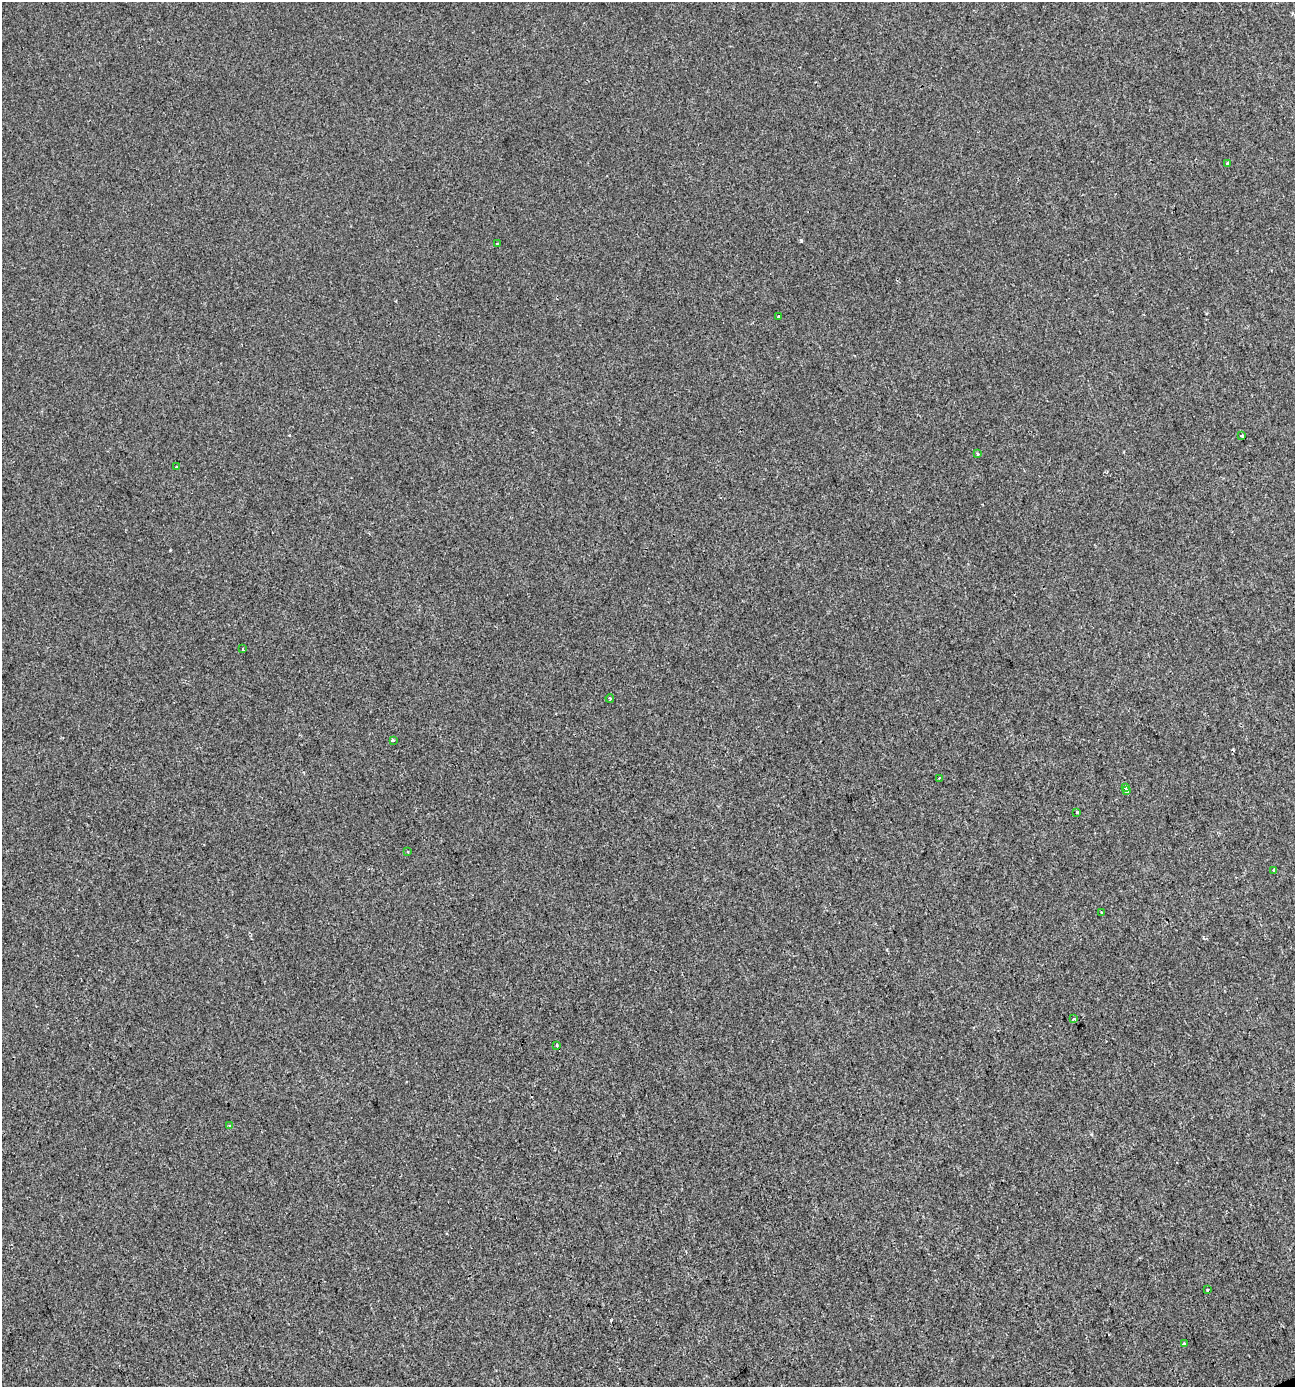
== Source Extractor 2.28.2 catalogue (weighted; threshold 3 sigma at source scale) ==
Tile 6 of 4 x 4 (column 2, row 2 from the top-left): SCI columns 1371-2663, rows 2770-4154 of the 5383 x 5538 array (HDU 1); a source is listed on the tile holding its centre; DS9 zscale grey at full resolution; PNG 1297 x 1389 px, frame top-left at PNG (2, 2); each listed source drawn as its Kron ellipse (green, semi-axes under 4 px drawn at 4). Shown black and unused: <1% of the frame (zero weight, under 2 of 3 exposures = <1% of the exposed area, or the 3 px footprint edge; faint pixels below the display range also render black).
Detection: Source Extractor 2.28.2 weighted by HDU 2 'WHT'; one run over the whole footprint, this tile lists its part. Background -1.12e-04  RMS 0.0051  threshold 0.0231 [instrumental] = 3 sigma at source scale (4.5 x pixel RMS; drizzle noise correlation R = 1.50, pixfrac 1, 0.0396/0.0396 arcsec/px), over >= 5 px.
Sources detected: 21; all 21 listed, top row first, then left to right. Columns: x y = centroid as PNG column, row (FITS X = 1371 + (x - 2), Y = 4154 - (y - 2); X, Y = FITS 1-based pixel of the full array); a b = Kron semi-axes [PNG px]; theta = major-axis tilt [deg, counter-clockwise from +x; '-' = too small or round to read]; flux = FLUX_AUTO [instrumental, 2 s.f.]
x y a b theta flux
1227 164 3 3 - 1.3
497 244 3 3 - 0.42
778 316 3 3 - 0.87
1242 435 3 3 - 1.5
977 454 4 3 - 0.61
177 467 3 3 - 3.9
243 649 3 2 - 0.58
610 698 4 3 - 0.63
393 740 3 3 - 1.2
939 778 3 3 - 0.43
1125 787 3 3 - 1.5
1127 790 3 3 - 1.3
1077 812 3 3 - 0.64
408 852 2 2 - 0.49
1274 870 3 3 - 0.85
1101 912 3 2 - 0.38
1074 1019 4 3 - 1.2
556 1045 3 2 - 0.46
229 1126 3 2 - 0.45
1207 1290 3 2 - 0.64
1184 1344 3 3 - 1.9
Unlisted compact peaks at least as high as the median listed source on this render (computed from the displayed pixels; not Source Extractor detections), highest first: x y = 801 241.